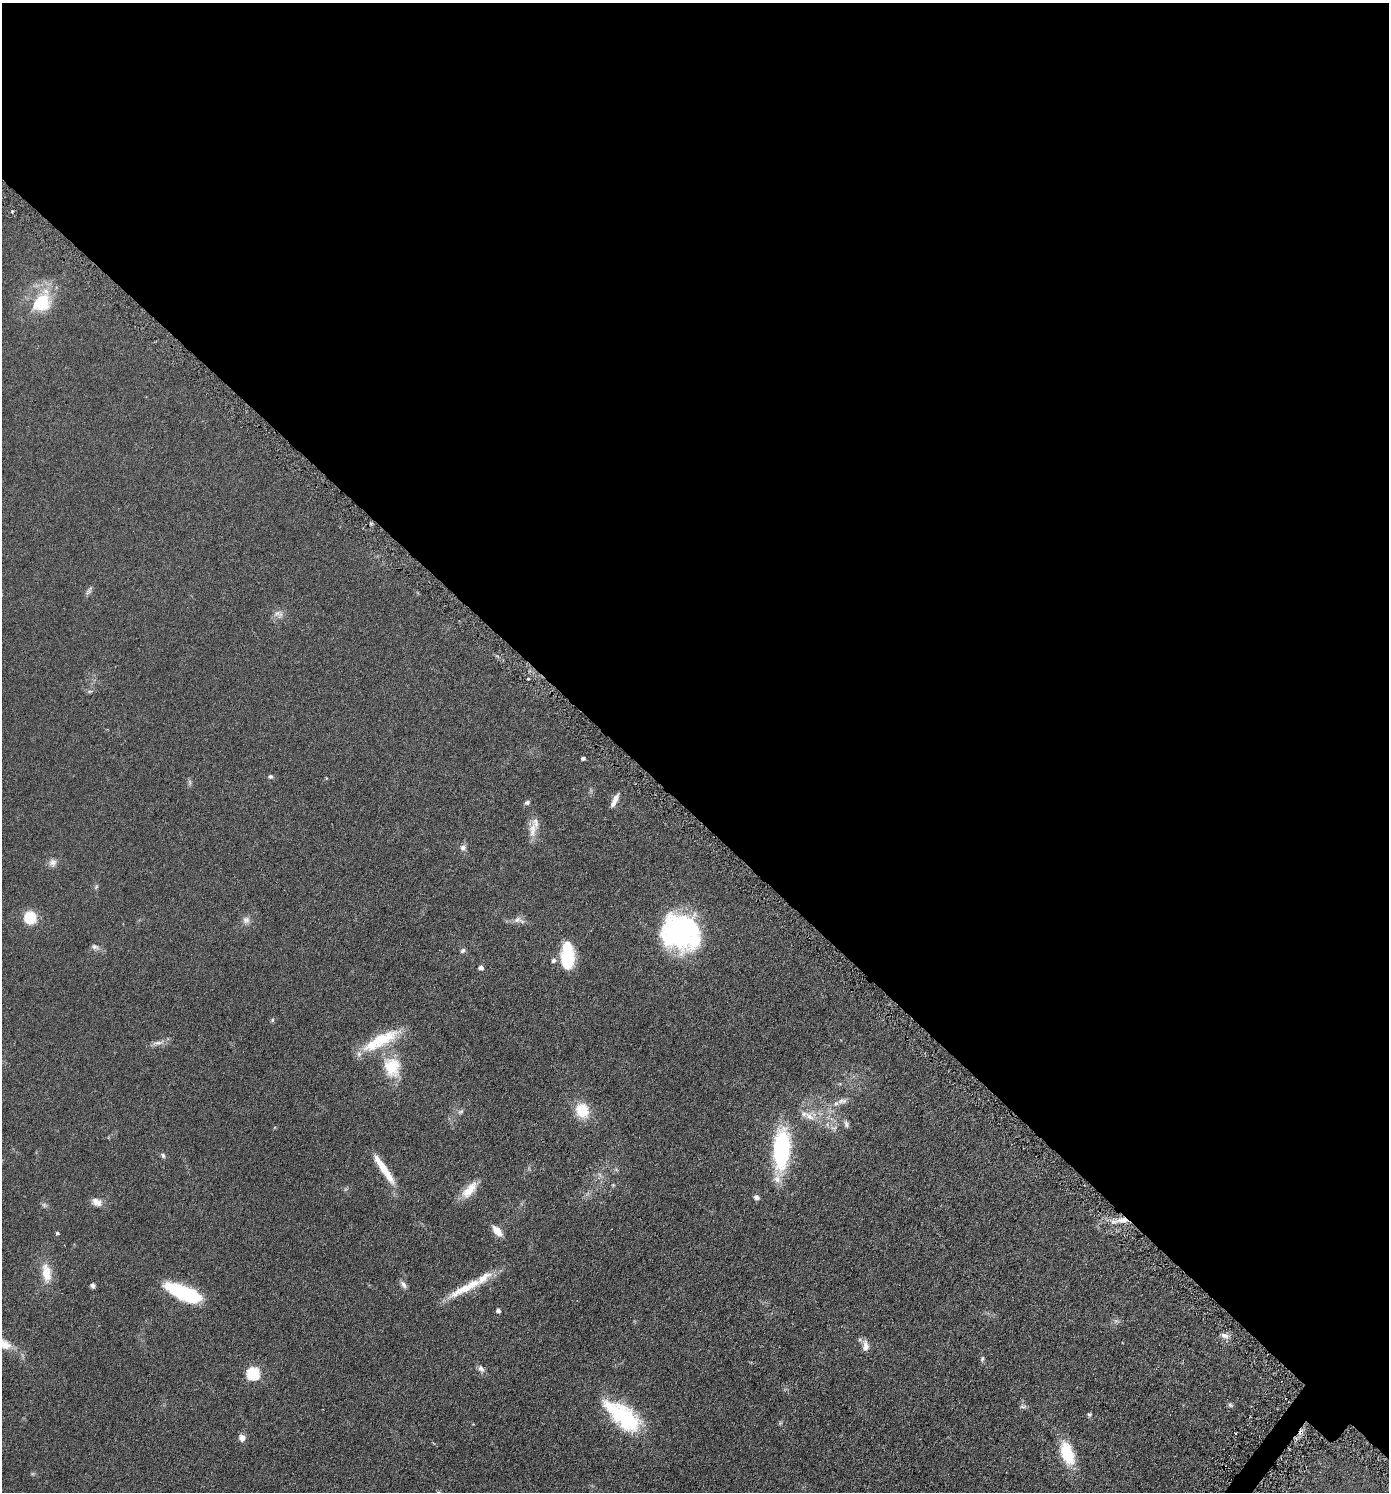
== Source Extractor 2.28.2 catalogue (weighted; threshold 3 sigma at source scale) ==
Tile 3 of 4 x 4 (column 3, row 1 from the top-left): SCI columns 2930-4316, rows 4490-5979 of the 6001 x 5996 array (HDU 1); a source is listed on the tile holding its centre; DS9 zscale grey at full resolution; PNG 1391 x 1494 px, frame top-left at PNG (2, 3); no overlay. Shown black and unused: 55% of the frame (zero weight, under 3 of 6 exposures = <1% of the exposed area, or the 3 px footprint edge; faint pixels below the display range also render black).
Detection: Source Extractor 2.28.2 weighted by HDU 2 'WHT'; one run over the whole footprint, this tile lists its part. Background 0.0567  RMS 0.0059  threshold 0.0242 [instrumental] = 3 sigma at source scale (4.09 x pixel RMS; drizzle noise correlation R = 1.36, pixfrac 0.8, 0.05/0.05 arcsec/px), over >= 5 px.
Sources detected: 73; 2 too faint to see at this stretch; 3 inside a brighter object's white glare — not listed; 5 inside a brighter listed object's ellipse — not listed separately; the other 63 listed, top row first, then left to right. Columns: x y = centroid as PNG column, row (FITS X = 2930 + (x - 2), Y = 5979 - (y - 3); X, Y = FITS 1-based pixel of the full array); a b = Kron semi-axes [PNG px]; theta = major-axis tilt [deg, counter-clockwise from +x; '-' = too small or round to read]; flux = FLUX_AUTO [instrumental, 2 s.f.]
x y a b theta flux
41 302 26 19 54 25
88 592 10 7 46 1.5
277 613 13 7 30 2.5
528 679 3 3 - 0.78
90 691 6 4 18 0.75
583 758 4 4 - 1.3
270 777 7 5 -14 1.1
190 782 7 4 -88 0.95
615 800 18 6 63 3.5
527 802 7 5 39 1.2
533 830 23 10 85 6
463 848 9 8 - 1.9
53 862 11 10 - 2.7
96 887 7 4 46 0.75
30 917 15 14 - 12
246 920 10 10 - 2.6
517 920 13 7 25 2.7
683 928 43 38 -49 76
95 947 12 7 -23 1.9
463 950 7 5 43 1.1
567 956 29 13 -89 26
553 960 7 6 - 1.2
481 967 5 4 - 2.3
272 1020 5 5 - 0.69
382 1039 43 18 26 22
158 1043 17 6 7 2.7
392 1067 28 22 -74 18
841 1101 10 6 43 2.2
582 1110 15 12 -67 15
809 1116 17 9 -37 5.3
846 1124 11 6 -74 1.6
834 1128 10 8 -17 2.3
781 1149 44 17 87 55
163 1155 6 5 - 1.2
384 1169 42 7 -56 11
613 1185 4 4 - 0.53
469 1190 25 11 49 8.4
756 1197 7 6 - 1.7
97 1202 14 9 -23 3.7
44 1205 7 6 - 1.1
1122 1220 17 7 1 5.8
497 1231 13 7 -48 5.4
57 1233 4 4 - 0.9
46 1273 29 13 -83 9.1
403 1284 12 6 -50 1.9
93 1286 5 5 - 1.4
464 1289 48 10 29 14
188 1295 31 15 -17 27
498 1310 4 4 - 1.7
1225 1335 12 6 -22 2.2
5 1345 16 12 -22 6.3
866 1346 15 8 -83 3.5
982 1359 7 5 74 0.92
481 1369 11 7 -49 2
253 1373 6 6 - 60
1230 1405 6 5 - 1
1023 1406 10 5 -4 1.1
1089 1414 6 5 - 0.87
625 1417 38 25 -46 40
1301 1432 6 5 - 1.6
1235 1433 2 2 - 0.69
242 1438 9 8 - 2.8
1067 1453 24 12 -70 21
Overlapping masked pixels (flux is a lower limit): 2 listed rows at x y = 1122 1220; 1301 1432
Isophote crosses this tile's border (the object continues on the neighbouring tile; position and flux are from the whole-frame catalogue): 1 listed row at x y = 5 1345